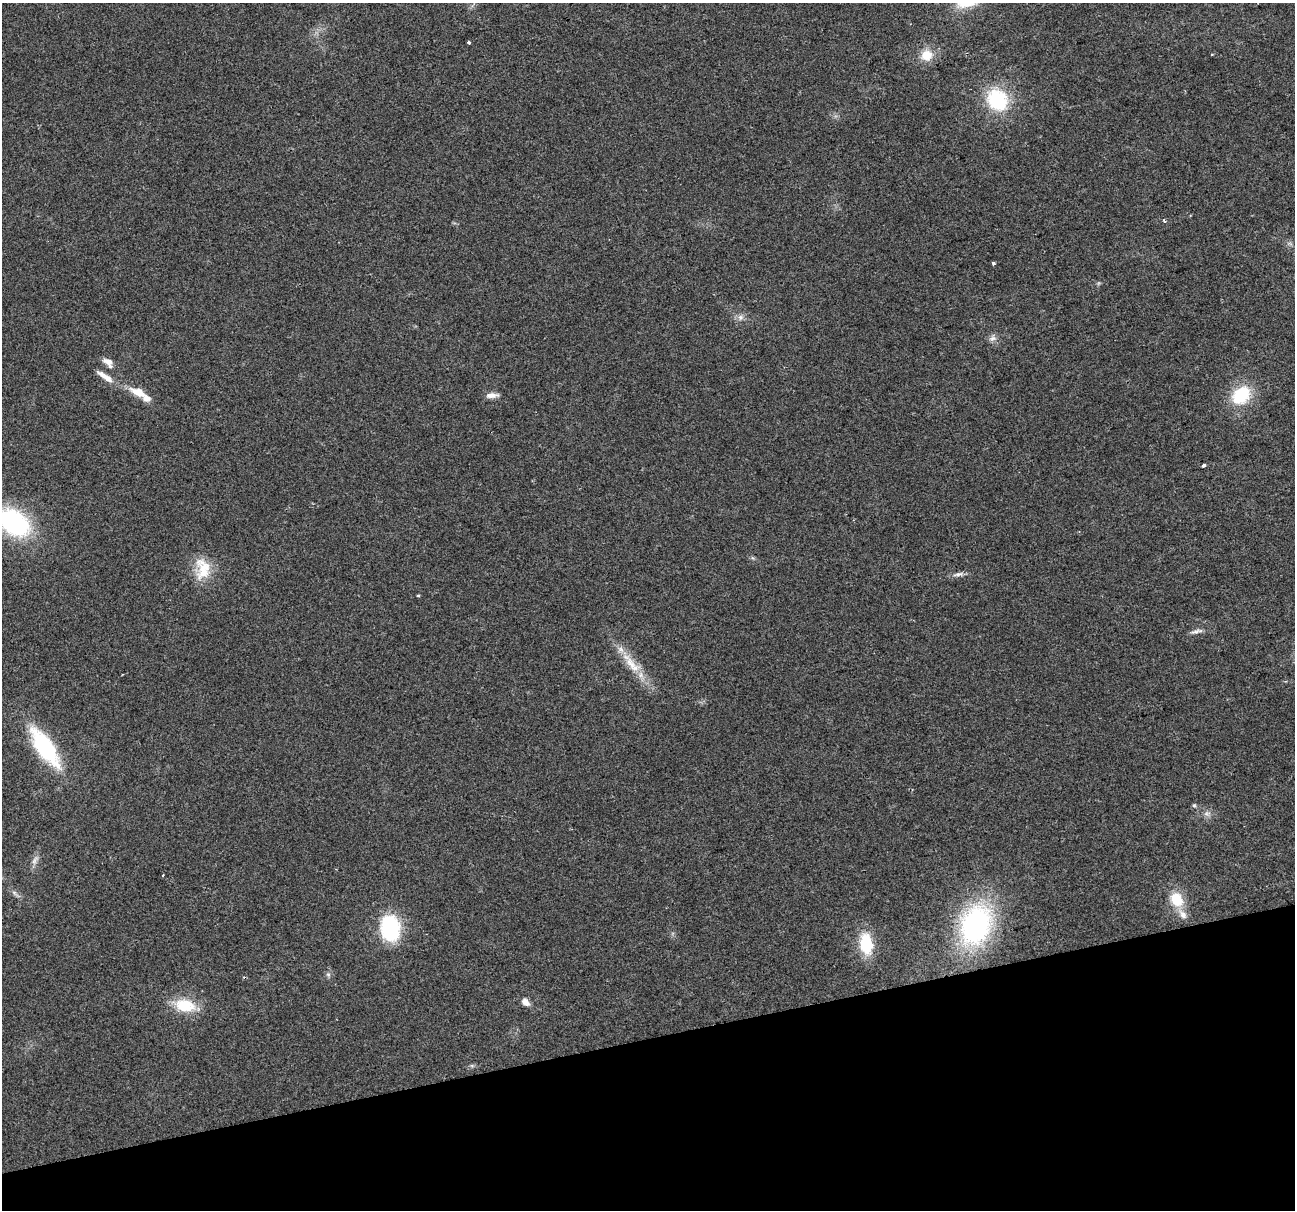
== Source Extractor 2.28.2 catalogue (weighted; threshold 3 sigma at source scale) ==
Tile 14 of 4 x 4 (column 2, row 4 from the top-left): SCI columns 1294-2586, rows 98-1305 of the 5173 x 4973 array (HDU 1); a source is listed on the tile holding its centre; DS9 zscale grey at full resolution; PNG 1297 x 1212 px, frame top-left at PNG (2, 3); no overlay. Shown black and unused: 14% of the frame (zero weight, under 2 of 3 exposures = <1% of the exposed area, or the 3 px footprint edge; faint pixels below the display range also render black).
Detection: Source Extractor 2.28.2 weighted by HDU 2 'WHT'; one run over the whole footprint, this tile lists its part. Background 0.0557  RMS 0.0074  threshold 0.0334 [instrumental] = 3 sigma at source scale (4.5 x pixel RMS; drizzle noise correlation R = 1.50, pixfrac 1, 0.0396/0.0396 arcsec/px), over >= 5 px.
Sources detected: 37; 4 inside a brighter listed object's ellipse — not listed separately; the other 33 listed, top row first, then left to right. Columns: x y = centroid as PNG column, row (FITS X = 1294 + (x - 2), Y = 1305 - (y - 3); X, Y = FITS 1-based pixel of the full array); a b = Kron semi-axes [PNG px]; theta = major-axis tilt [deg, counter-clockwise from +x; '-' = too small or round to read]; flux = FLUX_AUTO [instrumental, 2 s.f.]
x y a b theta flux
469 42 3 3 - 3.6
927 55 16 14 15 13
997 100 25 21 -59 51
1164 220 5 3 - 0.89
993 263 3 3 - 3.2
740 317 8 7 - 3
992 338 10 7 35 3.1
108 361 14 8 -24 5
105 376 27 7 -34 7.8
138 392 23 10 -21 12
492 395 17 6 4 4.5
1241 395 28 21 44 32
1204 465 4 4 - 3.8
14 522 39 26 -37 87
202 569 32 19 -89 22
958 574 16 5 10 3.5
418 595 4 3 - 0.73
1196 631 19 5 14 3.3
631 663 23 12 -55 15
45 747 43 16 -56 76
1194 805 6 5 - 1.3
1207 813 10 7 -14 3.3
35 860 15 7 57 4
163 875 3 3 - 0.76
15 894 15 5 -43 2.7
1177 899 16 13 -59 20
975 925 39 28 71 160
390 928 29 21 -80 55
866 944 21 12 -82 33
328 974 7 6 - 1.8
526 1002 11 7 -47 4.3
185 1005 25 15 -11 25
472 1066 6 4 -19 1.2
Isophote crosses this tile's border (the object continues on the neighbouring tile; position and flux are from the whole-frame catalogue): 1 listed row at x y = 14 522